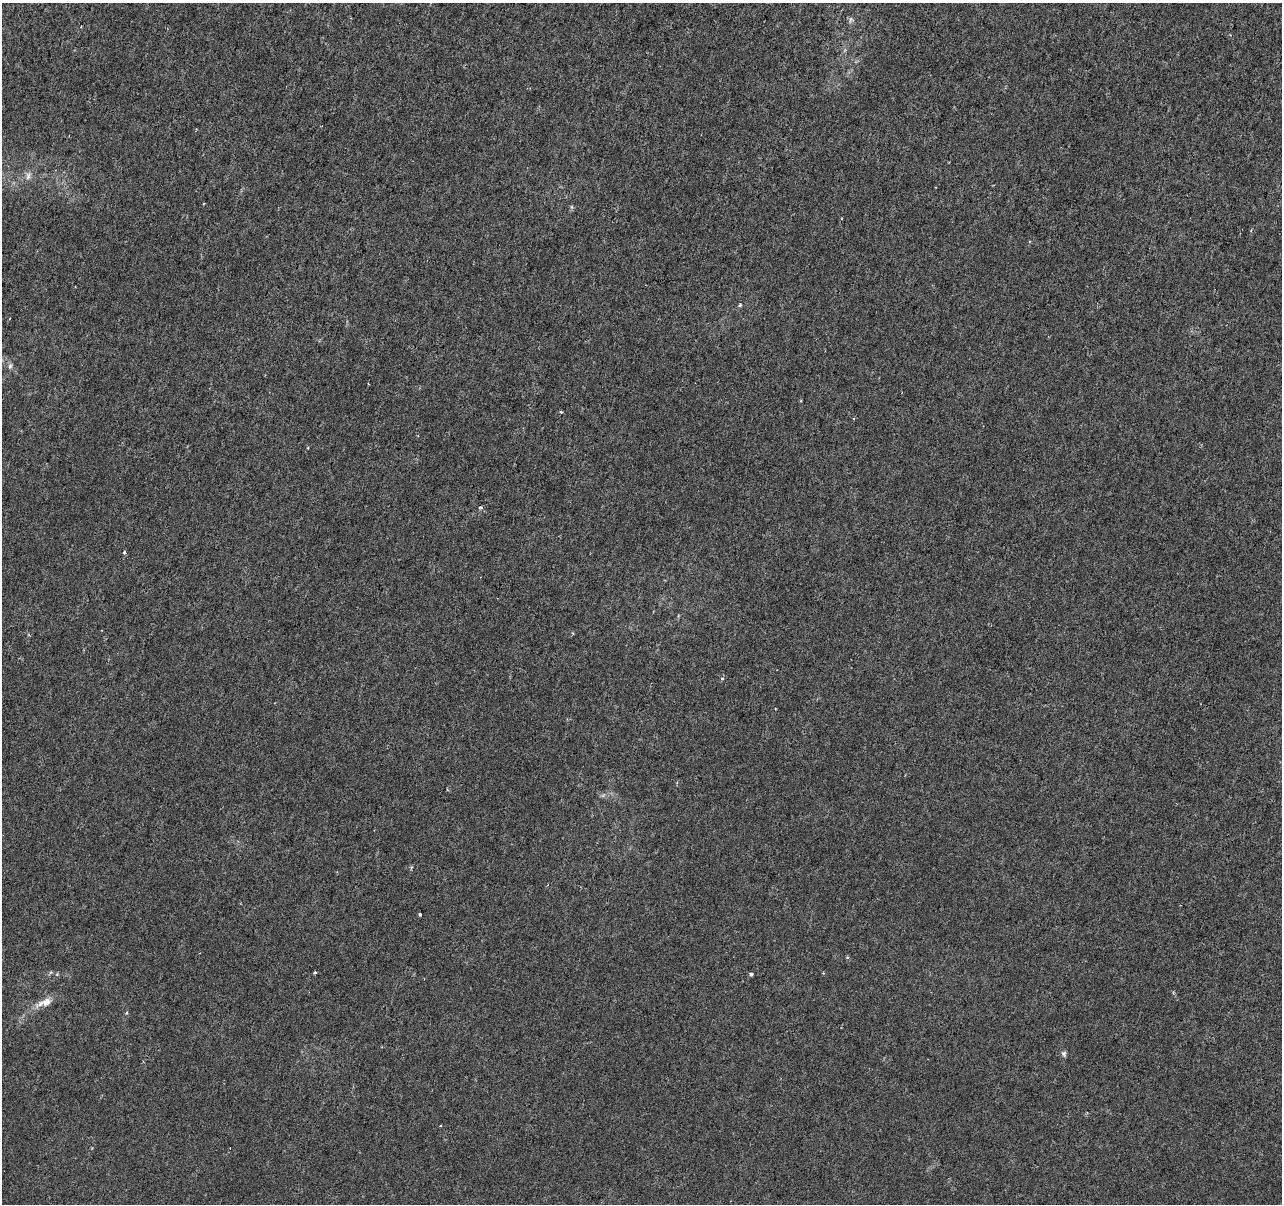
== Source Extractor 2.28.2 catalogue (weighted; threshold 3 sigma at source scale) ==
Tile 10 of 4 x 4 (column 2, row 3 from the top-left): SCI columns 1281-2560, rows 1424-2625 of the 5128 x 5312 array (HDU 1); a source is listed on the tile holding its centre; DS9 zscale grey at full resolution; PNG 1284 x 1206 px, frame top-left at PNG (2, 3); no overlay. Shown black and unused: <1% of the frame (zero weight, under 3 of 6 exposures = <1% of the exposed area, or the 3 px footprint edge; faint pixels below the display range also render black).
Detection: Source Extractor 2.28.2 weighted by HDU 2 'WHT'; one run over the whole footprint, this tile lists its part. Background -4.65e-06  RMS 0.0013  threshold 0.00516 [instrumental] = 3 sigma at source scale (4.09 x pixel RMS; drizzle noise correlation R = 1.36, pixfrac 0.8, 0.0396/0.0396 arcsec/px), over >= 5 px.
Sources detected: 14; all 14 listed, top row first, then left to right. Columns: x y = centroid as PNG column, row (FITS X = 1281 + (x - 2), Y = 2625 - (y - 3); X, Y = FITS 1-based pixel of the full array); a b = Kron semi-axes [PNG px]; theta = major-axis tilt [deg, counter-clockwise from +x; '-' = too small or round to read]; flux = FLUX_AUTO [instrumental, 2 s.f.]
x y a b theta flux
28 176 11 7 73 0.5
740 305 4 4 - 0.21
10 366 8 6 88 0.33
561 412 3 2 - 0.19
308 447 4 2 - 0.092
481 507 5 4 - 0.19
124 552 4 3 - 0.21
722 678 5 4 - 0.18
420 914 3 3 - 0.19
315 973 4 3 - 0.18
57 974 5 4 - 0.14
751 974 3 3 - 0.47
46 1002 17 9 21 1.3
1064 1053 7 6 - 0.27